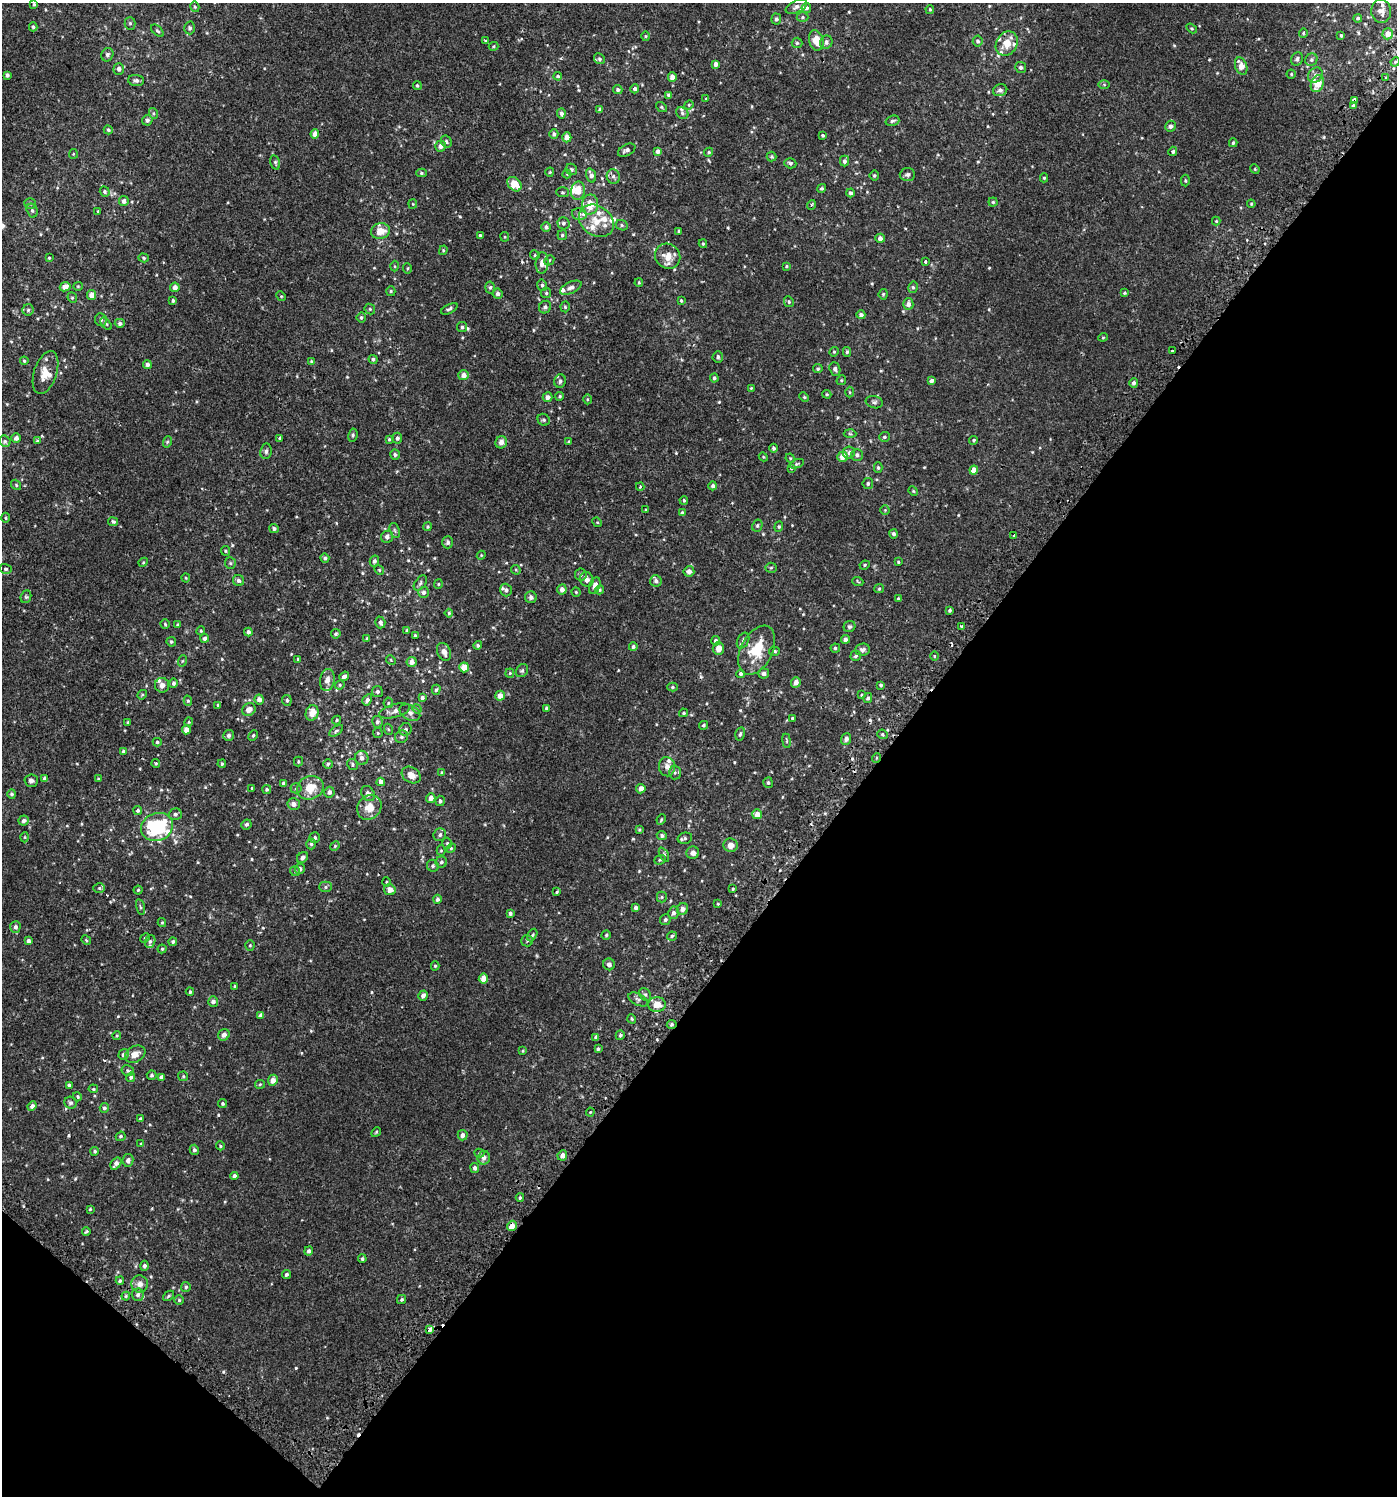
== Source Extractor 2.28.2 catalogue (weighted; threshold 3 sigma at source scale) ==
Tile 15 of 4 x 4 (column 3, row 4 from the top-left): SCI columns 3022-4416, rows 49-1542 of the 6112 x 6088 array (HDU 1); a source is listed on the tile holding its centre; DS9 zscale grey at full resolution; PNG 1399 x 1498 px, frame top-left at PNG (2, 3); each listed source drawn as its Kron ellipse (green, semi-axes under 4 px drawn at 4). Shown black and unused: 39% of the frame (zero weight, under 2 of 3 exposures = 3% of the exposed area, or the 3 px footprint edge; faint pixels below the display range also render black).
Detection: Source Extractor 2.28.2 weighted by HDU 2 'WHT'; one run over the whole footprint, this tile lists its part. Background 0.00119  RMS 0.0027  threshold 0.0122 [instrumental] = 3 sigma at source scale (4.5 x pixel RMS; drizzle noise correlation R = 1.50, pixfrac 1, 0.0396/0.0396 arcsec/px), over >= 5 px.
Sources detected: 627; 7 cosmic-ray / hot-pixel residue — neither listed nor drawn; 30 inside a brighter listed object's ellipse — not listed separately; of the other 590, all 500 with FLUX_AUTO >= 0.246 (the completeness limit of this list) listed and drawn (90 fainter detections not listed), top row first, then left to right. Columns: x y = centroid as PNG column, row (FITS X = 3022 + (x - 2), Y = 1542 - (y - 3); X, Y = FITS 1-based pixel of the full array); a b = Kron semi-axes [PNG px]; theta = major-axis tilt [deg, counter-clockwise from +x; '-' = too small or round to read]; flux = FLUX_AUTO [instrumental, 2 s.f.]
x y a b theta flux
34 4 3 3 - 0.31
195 7 5 4 - 0.32
796 7 11 6 24 0.98
806 8 5 5 - 0.68
930 9 4 3 - 0.29
1381 11 12 10 -84 1.5
803 17 6 5 - 0.49
1358 18 4 4 - 0.47
776 19 5 5 - 0.65
130 23 6 5 - 0.43
33 27 4 4 - 0.48
190 28 6 5 - 0.59
1192 28 6 4 -33 0.3
157 31 7 4 -44 0.46
1303 33 4 4 - 0.3
1388 34 5 5 - 2.6
1341 35 3 3 - 0.3
645 36 5 3 - 0.25
816 40 10 7 -74 3.7
485 41 3 3 - 0.79
978 41 5 5 - 0.63
826 42 7 6 - 0.95
797 43 5 5 - 0.47
1007 43 13 10 58 3.5
494 46 5 4 - 0.29
107 55 7 6 - 0.59
599 59 6 5 - 0.42
1297 59 7 5 65 0.67
1311 60 6 6 - 0.6
1395 62 5 4 - 0.29
716 64 4 4 - 1
1241 66 9 5 -69 2.6
1021 67 5 5 - 0.59
119 69 6 5 - 0.87
1291 74 4 4 - 0.32
7 75 4 3 - 0.69
1315 75 8 6 46 0.87
558 76 4 4 - 0.44
672 77 4 4 - 1.5
1386 78 3 3 - 0.29
136 80 8 5 -5 0.69
1317 84 9 6 69 3.5
417 85 5 4 - 0.36
1104 85 6 4 -1 0.34
635 89 4 4 - 0.67
618 90 5 4 - 0.61
1000 90 7 6 - 0.82
668 95 4 4 - 0.51
706 99 4 3 - 0.28
1355 100 4 4 - 11
689 105 5 4 - 0.31
1353 106 3 3 - 0.81
661 107 6 4 -37 0.36
600 110 4 4 - 0.65
153 113 5 3 - 0.35
561 113 5 4 - 0.92
682 113 6 5 - 0.49
147 120 5 5 - 0.77
892 121 7 5 18 0.55
1171 126 5 5 - 0.76
108 130 4 4 - 0.43
315 134 4 4 - 1.7
554 134 5 4 - 0.66
822 135 3 3 - 0.42
567 137 5 4 - 2.1
446 142 6 5 - 0.62
1233 143 4 3 - 0.42
440 146 5 5 - 1.2
627 150 9 5 28 0.83
658 151 4 4 - 0.98
1173 151 4 4 - 0.53
709 152 5 4 - 0.42
73 154 5 4 - 0.28
772 157 5 5 - 0.36
844 161 5 4 - 0.62
275 162 7 4 -74 0.47
790 163 6 5 - 0.54
571 169 6 5 - 0.5
1255 169 5 4 - 0.28
550 172 4 4 - 0.26
421 173 5 4 - 0.42
567 174 4 4 - 0.25
907 174 7 6 - 0.66
591 175 7 5 -73 1.1
613 176 7 6 - 0.79
874 176 5 5 - 0.36
1044 178 4 4 - 0.34
1185 180 6 4 -88 0.39
514 184 8 6 -47 4.4
822 188 4 4 - 0.39
578 191 9 7 81 2.9
105 192 5 4 - 0.47
562 192 6 5 - 0.4
850 193 4 4 - 0.66
124 201 5 4 - 0.87
993 202 4 4 - 0.38
30 203 5 5 - 0.39
413 204 4 4 - 0.25
1251 204 4 3 - 0.26
590 205 10 8 80 5
811 205 5 3 - 0.26
32 210 7 5 -74 0.5
98 211 4 3 - 0.29
579 214 7 5 -14 0.67
596 221 19 14 -36 4.4
1216 221 4 4 - 0.25
563 223 6 6 - 0.6
622 225 6 5 - 0.45
546 227 5 5 - 0.7
380 231 9 7 13 3.3
679 231 4 3 - 0.38
480 235 3 3 - 0.5
562 235 5 4 - 0.42
505 237 5 4 - 0.27
880 238 4 4 - 1.2
703 244 4 3 - 0.3
443 250 5 4 - 0.28
535 255 5 4 - 0.32
668 256 13 12 - 3
49 258 4 4 - 0.26
144 258 5 4 - 0.38
549 260 5 4 - 0.32
925 262 4 3 - 0.39
542 263 10 6 87 2.1
395 266 5 3 - 0.25
786 266 4 3 - 0.28
407 268 5 3 - 0.3
639 283 4 3 - 0.27
542 285 6 4 -76 0.51
78 286 4 4 - 0.26
65 287 5 4 - 2
175 287 5 5 - 1.2
490 287 6 4 84 0.52
913 287 6 5 - 0.48
571 288 11 5 25 1.1
391 291 5 4 - 0.33
546 293 5 5 - 0.47
1125 293 3 3 - 0.54
498 294 5 5 - 0.82
883 294 5 4 - 0.37
92 295 5 4 - 2
281 296 5 4 - 0.28
72 298 5 4 - 0.34
681 300 4 3 - 0.33
173 301 4 3 - 0.41
789 302 5 4 - 0.45
908 304 6 5 - 1.2
545 307 6 6 - 0.61
565 307 5 4 - 0.37
370 309 6 5 - 0.35
449 309 9 4 27 0.58
28 310 5 5 - 0.53
861 315 4 4 - 0.77
361 317 5 4 - 0.47
101 320 6 6 - 0.77
120 323 5 4 - 0.6
106 324 7 4 -52 0.38
462 327 5 5 - 0.52
1103 337 4 4 - 0.33
1172 351 2 2 - 0.27
834 352 5 4 - 0.33
847 352 5 4 - 0.38
718 357 6 5 - 0.58
373 359 4 4 - 0.53
24 361 4 4 - 0.34
311 361 4 3 - 0.25
147 364 4 4 - 0.85
818 369 5 4 - 0.41
835 369 7 5 -70 0.63
45 372 22 11 72 3.7
464 375 5 5 - 1.3
714 378 4 4 - 0.5
841 380 5 4 - 0.33
560 381 7 6 - 0.76
932 381 4 3 - 2.3
1134 383 5 4 - 0.81
751 388 4 3 - 0.26
850 392 5 3 - 0.25
827 394 4 3 - 0.32
560 396 4 4 - 0.38
547 397 5 5 - 1.2
804 397 5 4 - 0.31
587 399 5 3 - 0.26
874 402 9 6 -14 0.66
544 420 6 5 - 0.53
850 434 6 4 -2 0.33
353 435 7 4 81 0.42
884 437 5 5 - 0.43
16 438 5 4 - 1.1
280 438 3 3 - 0.46
397 438 5 5 - 0.66
389 439 4 3 - 0.34
974 440 4 4 - 0.38
5 441 6 5 - 0.51
37 441 4 3 - 0.32
167 442 6 3 71 0.3
501 442 6 6 - 1.5
569 442 4 3 - 0.41
773 448 4 4 - 0.55
266 451 8 5 82 0.63
849 453 6 6 - 0.7
395 455 5 5 - 0.67
857 455 6 5 - 0.75
763 457 4 4 - 0.25
842 457 5 5 - 2.6
790 458 5 4 - 0.27
797 464 7 4 19 0.38
791 468 4 4 - 0.27
878 468 5 4 - 0.37
974 470 4 4 - 2.2
868 483 5 5 - 0.46
16 485 5 4 - 0.33
713 486 4 4 - 0.62
640 487 4 3 - 0.27
913 491 5 4 - 0.3
684 500 4 3 - 0.28
646 510 3 3 - 0.26
885 510 4 4 - 0.27
682 513 4 3 - 0.36
5 518 5 4 - 0.31
113 522 5 4 - 0.5
597 522 5 4 - 0.27
757 526 6 5 - 0.54
428 527 4 4 - 0.34
779 527 5 4 - 0.34
274 529 5 4 - 0.64
395 530 8 4 -70 0.48
893 534 4 4 - 0.55
1014 536 4 3 - 1.4
387 537 6 5 - 1.2
448 542 6 5 - 0.57
226 551 5 4 - 0.3
481 555 4 4 - 0.25
325 558 4 4 - 0.56
374 561 5 4 - 0.67
143 562 5 4 - 0.27
898 562 3 3 - 0.29
230 563 6 5 - 0.38
865 565 5 4 - 0.3
771 568 5 5 - 0.35
6 569 6 5 - 0.51
379 570 5 4 - 0.31
516 570 5 4 - 0.27
689 571 5 5 - 1.6
581 575 6 6 - 0.57
186 578 4 4 - 0.28
587 579 7 6 - 1.3
238 580 6 5 - 0.72
656 581 6 5 - 0.81
858 582 5 3 - 0.27
420 583 8 5 54 0.51
438 584 5 4 - 0.32
595 586 8 5 69 1.5
562 589 5 5 - 1.2
879 589 5 4 - 0.31
506 590 6 5 - 0.68
600 590 5 4 - 0.3
423 592 5 5 - 0.85
576 592 4 4 - 0.3
26 597 6 5 - 0.45
531 597 6 6 - 0.72
898 599 4 3 - 0.44
950 610 3 3 - 0.38
449 613 4 4 - 0.32
380 622 6 5 - 0.85
165 624 5 4 - 0.32
178 625 4 4 - 0.35
849 626 6 5 - 0.51
961 626 3 3 - 0.48
407 630 4 4 - 0.36
201 631 4 4 - 0.31
248 632 4 4 - 0.74
336 634 5 4 - 0.48
415 635 3 3 - 0.35
205 638 4 4 - 0.84
367 639 3 3 - 0.36
845 639 4 4 - 0.85
716 641 5 4 - 0.77
743 641 8 5 64 0.67
171 642 5 4 - 0.42
478 645 4 4 - 0.43
633 647 4 4 - 0.59
718 648 6 5 - 2
835 648 4 4 - 0.45
757 650 26 16 63 8.1
863 650 7 6 - 0.78
774 651 5 4 - 0.36
444 652 9 6 -66 1.4
856 656 5 5 - 0.47
934 656 4 3 - 0.3
298 659 4 3 - 0.26
391 660 5 4 - 0.27
182 661 6 3 71 0.31
412 662 5 5 - 1.5
464 667 5 4 - 4.4
522 671 7 5 53 0.51
510 673 4 4 - 0.29
764 673 5 5 - 0.93
741 674 4 4 - 0.57
344 676 5 4 - 0.78
327 680 11 7 82 1.5
796 682 5 4 - 1.7
173 683 5 4 - 0.6
162 685 7 7 - 1.2
340 685 5 4 - 0.31
881 685 4 3 - 0.42
672 687 5 4 - 0.4
436 690 5 4 - 0.42
377 691 5 5 - 0.58
142 695 5 4 - 0.33
861 695 4 4 - 0.28
500 696 5 5 - 1.9
422 698 4 4 - 0.57
868 698 5 4 - 0.51
259 699 5 4 - 1.3
287 700 5 4 - 0.49
367 700 6 4 59 0.77
188 701 5 4 - 0.35
388 703 5 5 - 0.35
218 705 4 3 - 0.34
547 708 4 4 - 0.56
417 709 5 4 - 0.26
249 710 7 6 - 1.9
394 711 16 6 15 1.3
312 713 8 6 69 2.6
410 713 11 7 -29 1
684 713 4 4 - 0.38
792 718 4 4 - 0.32
337 720 4 3 - 0.29
128 722 4 3 - 0.29
189 722 4 4 - 0.28
377 722 6 5 - 0.76
703 725 4 4 - 0.35
388 729 5 3 - 0.27
405 729 6 6 - 0.72
186 730 4 4 - 1.9
336 731 8 4 35 0.4
378 733 5 5 - 0.33
740 734 7 4 78 0.46
883 734 5 5 - 0.43
228 735 5 5 - 0.65
253 735 5 4 - 0.35
401 737 6 6 - 0.61
846 739 6 5 - 1.1
786 741 7 3 -82 0.34
157 742 4 4 - 0.37
123 751 3 3 - 0.31
362 758 7 6 - 0.99
876 758 5 3 - 0.27
298 762 5 4 - 0.34
156 763 4 4 - 0.31
222 764 4 3 - 0.36
328 764 5 5 - 0.43
352 764 6 5 - 0.43
667 767 9 8 - 1.3
675 772 7 6 - 0.59
442 773 4 3 - 0.48
411 775 10 7 -31 2.1
45 778 4 4 - 0.88
98 779 3 3 - 0.25
31 781 6 6 - 0.7
381 782 4 3 - 2.4
283 783 4 3 - 0.52
768 783 5 4 - 0.44
252 788 4 3 - 0.31
296 788 5 5 - 0.35
310 788 14 11 25 4.6
267 789 4 4 - 0.39
641 789 5 4 - 1.4
329 792 5 5 - 1
12 794 5 4 - 0.49
368 794 8 6 -57 1.1
431 798 5 4 - 1.5
440 801 5 4 - 0.53
294 804 6 6 - 1.2
369 807 13 11 51 3.3
138 810 4 4 - 0.52
175 814 6 5 - 0.71
757 814 5 5 - 2.1
661 820 5 3 - 0.28
24 821 5 5 - 0.92
246 824 5 4 - 0.54
157 827 16 13 21 21
639 830 4 4 - 0.32
440 835 6 6 - 0.77
662 836 5 4 - 0.7
25 837 5 3 - 0.26
315 838 5 5 - 0.58
685 838 7 5 14 0.56
447 843 5 4 - 0.37
311 844 5 4 - 0.53
731 845 7 7 - 1.7
335 846 5 4 - 0.3
451 848 5 4 - 0.28
441 850 5 4 - 0.28
693 853 6 6 - 1.1
664 855 8 4 -64 0.42
302 858 6 5 - 0.79
660 860 6 4 21 0.41
441 862 6 5 - 0.57
433 866 6 5 - 0.54
300 869 5 5 - 0.66
295 871 5 5 - 0.42
386 882 4 4 - 0.27
325 887 6 5 - 0.45
99 888 6 5 - 0.39
733 889 4 3 - 0.29
138 890 4 4 - 0.33
390 890 6 5 - 2.1
556 892 3 3 - 1.2
662 897 5 5 - 0.43
437 899 4 4 - 0.7
718 904 3 3 - 0.25
140 907 8 3 -77 0.37
636 907 4 4 - 0.75
682 909 6 5 - 1
510 913 4 4 - 0.63
673 913 6 5 - 0.89
665 920 5 5 - 0.59
162 923 4 4 - 0.29
15 927 6 5 - 0.8
532 935 7 4 62 0.36
606 935 5 4 - 0.34
672 936 5 4 - 0.45
145 938 5 4 - 0.3
86 940 5 4 - 0.28
28 941 4 4 - 0.88
150 941 6 5 - 0.49
527 941 6 5 - 0.42
173 942 4 4 - 0.46
250 945 5 4 - 0.33
162 949 4 4 - 0.3
609 964 6 5 - 0.96
435 966 4 4 - 0.39
483 979 5 4 - 2.4
235 986 3 3 - 0.25
190 992 4 3 - 0.34
645 994 7 5 -50 0.47
423 996 5 4 - 0.85
638 999 10 6 -26 0.74
213 1002 5 5 - 0.96
657 1005 9 7 0 2.7
261 1015 4 4 - 0.81
632 1019 5 3 - 0.29
672 1024 5 4 - 0.45
224 1035 6 5 - 1.5
620 1035 5 4 - 0.54
117 1036 4 4 - 0.32
596 1037 4 3 - 0.59
598 1049 4 3 - 0.37
523 1051 4 3 - 0.25
124 1054 5 5 - 0.97
135 1054 11 7 30 2
128 1071 6 5 - 0.45
152 1075 5 4 - 0.45
183 1076 5 4 - 0.32
131 1077 5 4 - 0.57
161 1077 4 4 - 0.87
273 1080 5 5 - 1.7
260 1084 5 4 - 0.3
69 1085 4 3 - 0.45
93 1089 5 4 - 0.31
77 1097 4 4 - 0.38
70 1103 6 6 - 0.56
223 1104 4 4 - 0.38
32 1106 5 4 - 0.98
104 1108 5 4 - 0.57
590 1112 4 4 - 0.27
141 1119 4 3 - 0.53
376 1132 5 4 - 0.31
463 1135 5 5 - 0.95
121 1136 5 4 - 0.43
141 1144 4 4 - 0.29
220 1146 4 3 - 0.29
194 1150 5 4 - 0.62
95 1151 4 4 - 0.37
479 1153 5 4 - 0.38
562 1155 5 5 - 1.5
484 1158 7 6 - 1
128 1160 6 5 - 0.82
116 1163 7 4 54 1.1
475 1168 5 4 - 0.77
234 1176 4 4 - 0.83
520 1197 4 3 - 0.42
90 1209 3 3 - 0.28
512 1226 5 4 - 2
86 1231 4 3 - 0.28
309 1251 4 4 - 0.73
362 1259 4 4 - 0.39
144 1266 5 4 - 0.65
286 1274 4 4 - 0.51
120 1281 4 4 - 0.42
140 1284 8 8 - 1.5
186 1287 5 5 - 0.43
138 1295 6 6 - 0.67
126 1296 4 4 - 0.31
169 1296 6 4 41 0.43
402 1299 4 4 - 0.42
179 1300 5 5 - 0.34
430 1329 3 3 - 4.7
Overlapping masked pixels (flux is a lower limit): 5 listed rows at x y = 1007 43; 1355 100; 672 1024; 512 1226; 430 1329